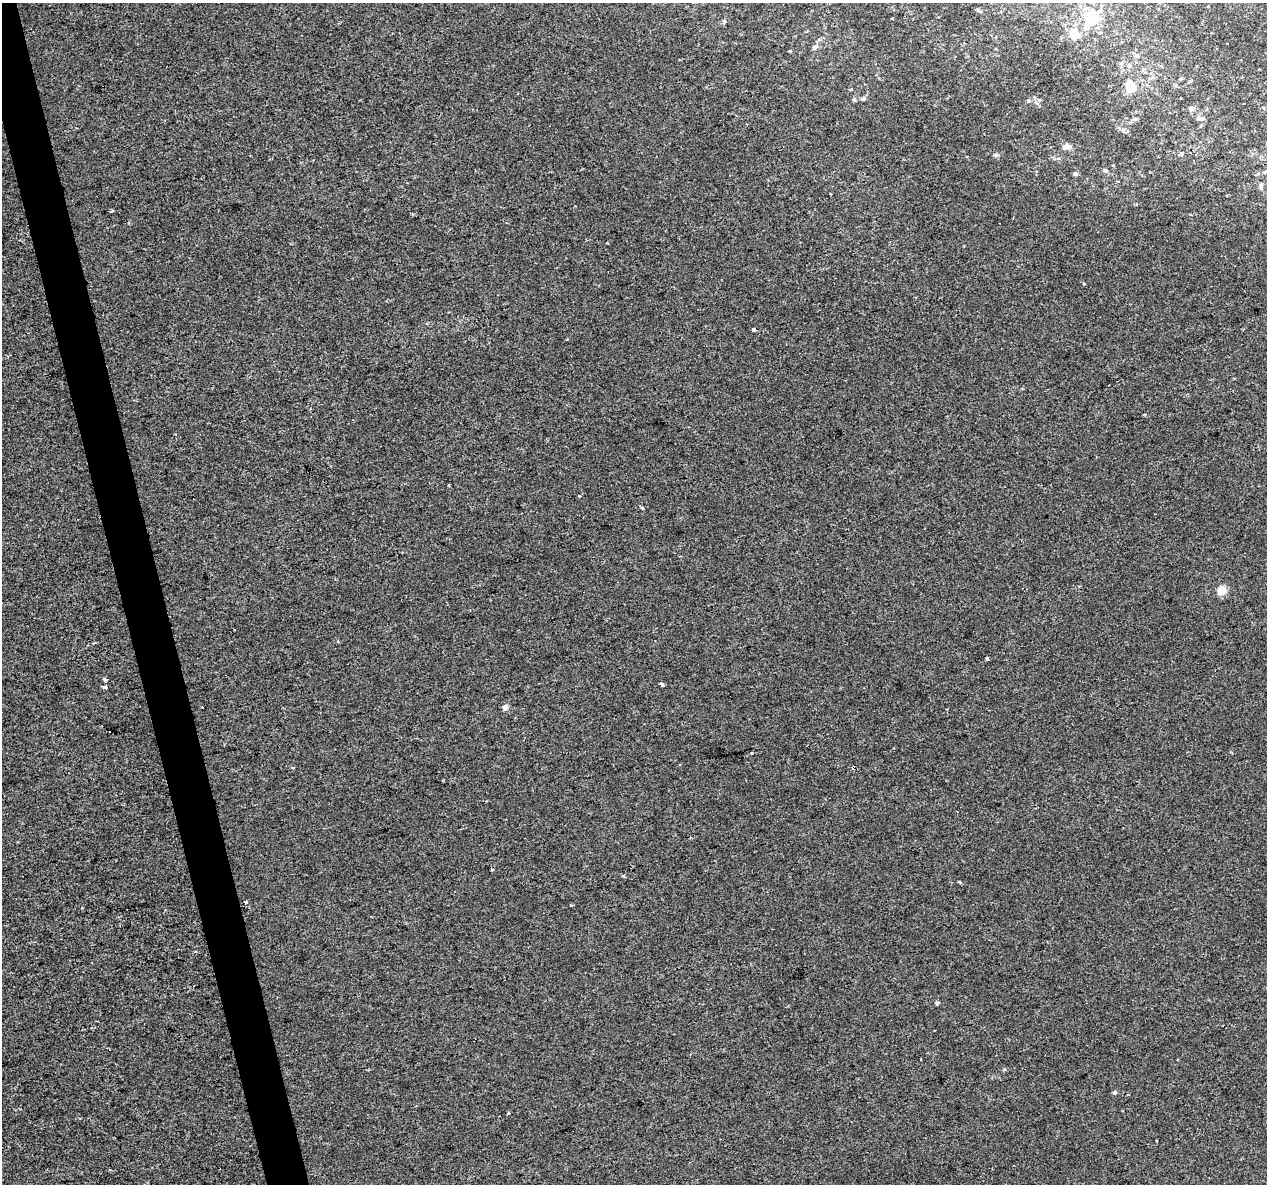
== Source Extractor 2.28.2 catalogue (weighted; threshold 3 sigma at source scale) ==
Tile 11 of 4 x 4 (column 3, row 3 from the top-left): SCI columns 2533-3797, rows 1272-2453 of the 5063 x 4856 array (HDU 1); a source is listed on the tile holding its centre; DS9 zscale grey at full resolution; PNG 1269 x 1186 px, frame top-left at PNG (2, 3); no overlay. Shown black and unused: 3% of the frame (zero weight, under 2 of 3 exposures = <1% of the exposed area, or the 3 px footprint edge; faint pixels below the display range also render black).
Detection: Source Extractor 2.28.2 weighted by HDU 2 'WHT'; one run over the whole footprint, this tile lists its part. Background -8.11e-05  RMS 0.0042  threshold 0.0191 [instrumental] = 3 sigma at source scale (4.5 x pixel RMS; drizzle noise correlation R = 1.50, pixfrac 1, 0.0396/0.0396 arcsec/px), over >= 5 px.
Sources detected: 41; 5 cosmic-ray / hot-pixel residue — not listed; the other 36 listed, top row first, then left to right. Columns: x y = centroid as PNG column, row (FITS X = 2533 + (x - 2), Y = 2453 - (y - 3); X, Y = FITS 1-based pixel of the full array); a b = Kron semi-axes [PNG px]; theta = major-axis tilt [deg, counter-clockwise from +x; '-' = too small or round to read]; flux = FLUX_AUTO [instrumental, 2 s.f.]
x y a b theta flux
1091 19 16 14 -23 10
1074 35 11 10 - 5.4
815 47 8 5 32 1.3
1137 56 6 5 - 0.77
1181 79 6 4 19 0.46
1130 86 14 10 -70 7.7
854 99 6 5 - 0.69
863 99 6 5 - 0.82
1028 101 5 4 - 0.53
1199 118 8 6 -6 1.2
1135 119 7 5 43 0.91
1066 146 10 7 5 2.2
1182 153 5 5 - 0.79
996 155 6 5 - 0.79
1106 171 6 5 - 0.89
1075 174 5 5 - 1
1261 186 8 5 82 0.79
831 194 3 2 - 0.31
112 211 5 3 - 0.43
753 330 3 3 - 11
567 340 2 2 - 0.49
449 485 3 3 - 1.5
579 495 3 3 - 1.5
642 508 3 3 - 2.2
1222 590 5 5 - 14
987 658 3 3 - 0.76
105 680 4 3 - 3.2
661 684 5 3 - 3.4
105 687 4 3 - 2.5
505 707 5 5 - 2.7
853 767 4 3 - 2.1
959 882 3 2 - 0.64
246 902 3 3 - 3.2
1115 1092 5 5 - 0.71
509 1113 3 3 - 0.63
1157 1141 3 2 - 0.38
Overlapping masked pixels (flux is a lower limit): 1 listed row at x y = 853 767
Unlisted compact peaks at least as high as the median listed source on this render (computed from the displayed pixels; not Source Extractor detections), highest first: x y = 937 1004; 623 876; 1004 1069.